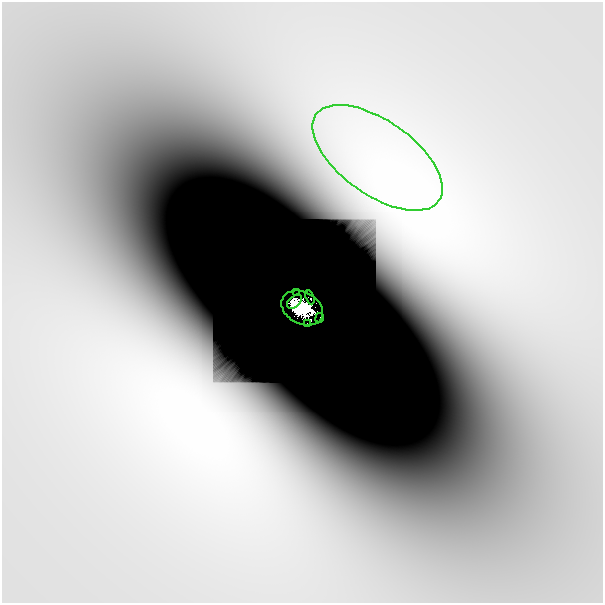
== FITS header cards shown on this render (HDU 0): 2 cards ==
NAXIS1  =                  601
NAXIS2  =                  601

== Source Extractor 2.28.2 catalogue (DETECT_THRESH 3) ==
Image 601 x 601 px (HDU 0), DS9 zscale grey, 1 PNG px = 1 image px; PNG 605 x 605 px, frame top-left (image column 1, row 601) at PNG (2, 2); each listed source drawn as its Kron ellipse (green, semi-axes under 4 px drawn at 4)
Background 5.07e-10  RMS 2.6e-09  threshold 7.70e-09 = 3 sigma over >= 5 px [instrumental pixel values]
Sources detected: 9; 2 with non-positive FLUX_AUTO (blend fragments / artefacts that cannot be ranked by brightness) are neither listed nor drawn; the other 7 listed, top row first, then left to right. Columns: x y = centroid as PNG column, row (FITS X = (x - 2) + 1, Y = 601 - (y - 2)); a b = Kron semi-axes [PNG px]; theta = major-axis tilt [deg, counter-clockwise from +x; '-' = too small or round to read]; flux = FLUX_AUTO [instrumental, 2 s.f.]
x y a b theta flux
377 158 75 37 -35 4.1e-05
296 293 2 2 - 8.8e-03
310 297 7 3 -70 1.0e-01
294 302 8 5 42 8.5e-01
302 308 22 16 -28 5.3e+00
320 318 5 2 - 3.0e-02
307 323 2 2 - 1.0e-02
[2 non-positive-flux detections neither listed nor drawn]